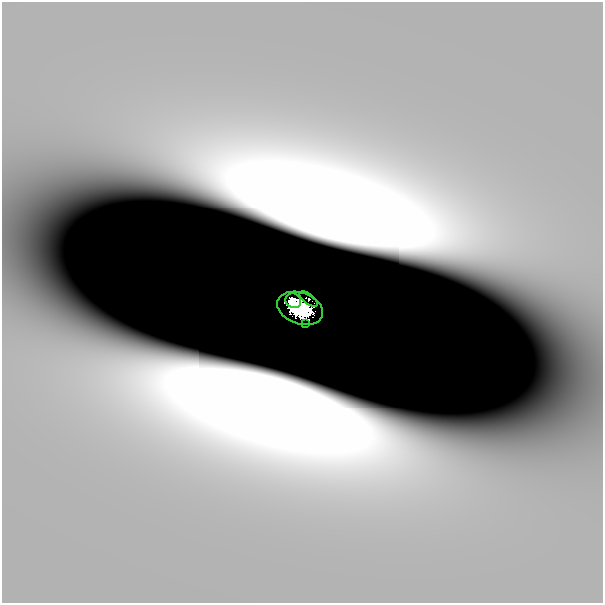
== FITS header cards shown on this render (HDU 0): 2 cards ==
NAXIS1  =                  601
NAXIS2  =                  601

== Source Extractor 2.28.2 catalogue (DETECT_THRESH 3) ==
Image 601 x 601 px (HDU 0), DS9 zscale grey, 1 PNG px = 1 image px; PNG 605 x 605 px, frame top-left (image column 1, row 601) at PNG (2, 2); each listed source drawn as its Kron ellipse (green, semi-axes under 4 px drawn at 4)
Background 3.04e-11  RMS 3.6e-10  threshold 1.08e-09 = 3 sigma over >= 5 px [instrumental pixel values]
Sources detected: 8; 4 with non-positive FLUX_AUTO (blend fragments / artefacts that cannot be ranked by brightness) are neither listed nor drawn; the other 4 listed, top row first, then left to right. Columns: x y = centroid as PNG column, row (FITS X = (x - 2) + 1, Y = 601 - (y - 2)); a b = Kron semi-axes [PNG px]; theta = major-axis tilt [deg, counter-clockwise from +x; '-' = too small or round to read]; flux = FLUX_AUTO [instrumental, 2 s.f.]
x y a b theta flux
309 299 10 5 -38 0.17
293 301 8 7 - 0.91
300 308 24 15 -19 4.6
305 323 2 2 - 0.0083
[4 non-positive-flux detections neither listed nor drawn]